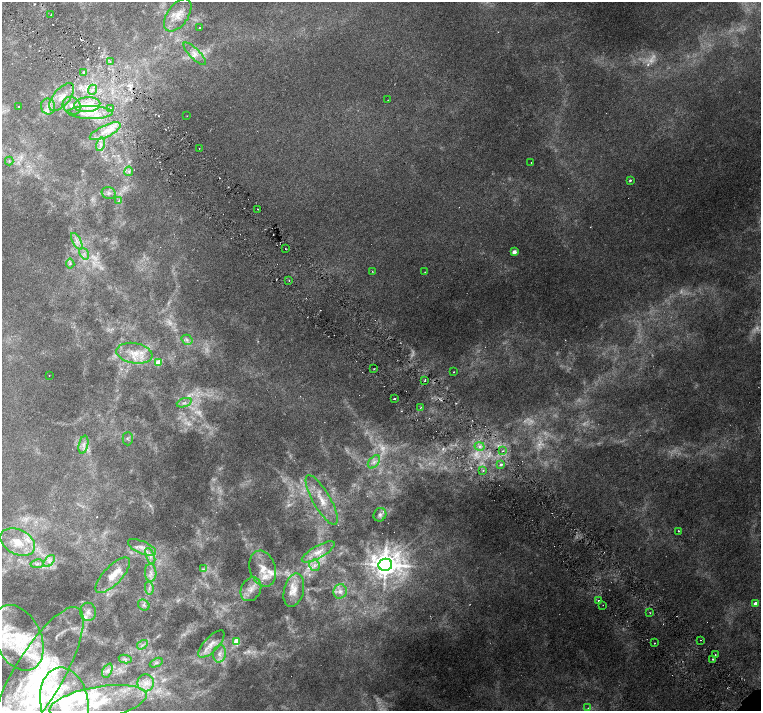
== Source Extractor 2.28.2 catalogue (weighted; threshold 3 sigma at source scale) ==
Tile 11 of 4 x 4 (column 3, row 3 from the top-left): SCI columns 3034-4550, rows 1571-2988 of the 6067 x 6043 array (HDU 1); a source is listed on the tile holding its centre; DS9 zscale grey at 2 x 2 block average (1 PNG px = mean of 2 x 2 image px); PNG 763 x 713 px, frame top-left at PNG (2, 2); each listed source drawn as its Kron ellipse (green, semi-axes under 4 px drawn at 4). Shown black and unused: <1% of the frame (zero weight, under 3 of 6 exposures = <1% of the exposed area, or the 3 px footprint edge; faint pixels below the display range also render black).
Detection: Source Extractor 2.28.2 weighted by HDU 2 'WHT'; one run over the whole footprint, this tile lists its part. Background 0.00446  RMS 0.002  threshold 0.00821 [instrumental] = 3 sigma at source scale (4.09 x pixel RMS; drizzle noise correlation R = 1.36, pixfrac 0.8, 0.0396/0.0396 arcsec/px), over >= 5 px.
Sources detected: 149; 30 too faint to see at this stretch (2 x 2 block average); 4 cosmic-ray / hot-pixel residue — neither listed nor drawn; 22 inside a brighter listed object's ellipse — not listed separately; the other 93 listed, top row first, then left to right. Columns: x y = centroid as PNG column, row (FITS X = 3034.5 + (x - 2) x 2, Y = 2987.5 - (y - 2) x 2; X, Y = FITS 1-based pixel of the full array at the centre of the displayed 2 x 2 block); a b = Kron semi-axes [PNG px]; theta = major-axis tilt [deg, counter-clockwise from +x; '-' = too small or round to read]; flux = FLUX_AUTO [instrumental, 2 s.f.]
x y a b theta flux
51 15 2 2 - 0.23
178 15 19 10 55 6.9
200 28 2 2 - 0.38
195 54 15 5 -45 3.2
110 62 2 2 - 0.3
84 72 2 2 - 1.4
92 90 5 4 - 1.5
62 97 17 8 49 6.1
388 100 2 2 - 0.14
87 105 13 7 4 6.6
72 106 10 8 -38 3.3
18 107 2 2 - 0.22
48 107 8 7 - 2.8
111 108 3 2 - 0.81
90 113 22 6 -1 7.2
187 116 2 2 - 0.12
105 131 17 6 25 5.7
101 144 7 3 75 1.5
199 148 2 2 - 0.21
9 161 4 2 - 0.33
531 163 2 2 - 0.25
129 171 4 4 - 0.93
630 180 2 2 - 0.67
109 193 7 6 - 1.6
119 200 4 2 - 0.48
258 209 2 2 - 0.24
77 241 9 2 -60 1.1
285 248 2 2 - 0.2
514 252 3 2 - 5.3
84 254 6 3 -57 1.1
70 263 5 4 - 0.83
372 272 2 2 - 0.19
425 272 2 2 - 0.28
289 280 2 2 - 0.29
187 340 6 4 -33 1.2
134 353 18 10 -10 8
158 363 3 3 - 11
374 369 2 2 - 0.33
453 372 2 2 - 0.25
49 375 2 2 - 0.13
425 380 4 2 - 0.42
394 399 2 2 - 0.52
184 403 8 3 21 1.2
421 407 2 2 - 0.29
128 439 7 5 89 1.1
83 445 9 4 78 2.1
479 446 5 3 - 1.1
503 451 3 2 - 0.33
374 462 7 5 49 1.9
501 465 3 2 - 1.3
483 471 3 2 - 0.44
322 500 28 8 -60 8.2
380 515 7 6 - 1.4
678 531 2 2 - 0.47
18 542 18 12 -27 9.7
142 547 15 6 -24 3.3
318 552 18 6 29 4.3
150 556 8 4 -69 1.7
49 561 7 3 50 1.1
37 564 7 3 10 1
314 565 6 5 - 1.6
385 565 7 6 - 600
203 569 4 3 - 0.63
263 569 18 13 -72 7.9
151 573 9 5 -87 2.4
113 575 23 9 46 6.6
149 588 6 2 -82 0.81
251 589 12 9 61 4.5
294 590 17 9 76 6.7
340 591 7 6 - 2.1
599 601 3 2 - 1.2
755 603 3 3 - 2.3
144 605 6 5 - 1.1
603 605 2 2 - 0.13
88 612 9 8 - 2.6
650 613 2 2 - 0.28
18 638 34 23 -64 26
701 640 2 2 - 0.5
237 641 3 3 - 18
654 643 2 2 - 0.24
211 644 17 7 46 4
142 645 6 2 33 0.67
220 654 9 6 78 2.2
715 655 2 2 - 0.37
125 659 6 3 -12 0.89
713 659 2 2 - 0.46
156 663 7 4 26 0.92
107 671 7 4 65 1.4
37 676 79 24 59 59
146 683 8 8 - 3.8
64 703 36 24 -80 32
98 703 49 16 10 24
588 708 2 2 - 0.3
Isophote crosses this tile's border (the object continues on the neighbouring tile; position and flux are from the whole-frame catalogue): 1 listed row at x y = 64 703
Diffuse or blended objects may show on this block-average render without a row.